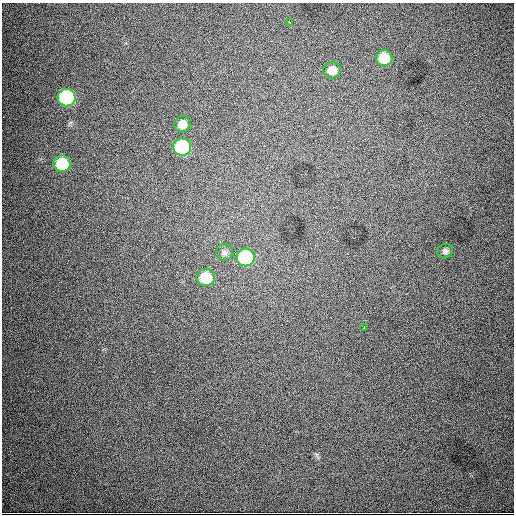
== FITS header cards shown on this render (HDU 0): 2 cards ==
NAXIS1  =                  512
NAXIS2  =                  512

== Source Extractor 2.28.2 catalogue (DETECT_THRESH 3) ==
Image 512 x 512 px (HDU 0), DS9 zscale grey, 1 PNG px = 1 image px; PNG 516 x 516 px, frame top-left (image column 1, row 512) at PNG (2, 3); each listed source drawn as its Kron ellipse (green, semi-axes under 4 px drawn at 4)
Background 3220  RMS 53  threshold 159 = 3 sigma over >= 5 px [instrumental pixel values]
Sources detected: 12; all 12 listed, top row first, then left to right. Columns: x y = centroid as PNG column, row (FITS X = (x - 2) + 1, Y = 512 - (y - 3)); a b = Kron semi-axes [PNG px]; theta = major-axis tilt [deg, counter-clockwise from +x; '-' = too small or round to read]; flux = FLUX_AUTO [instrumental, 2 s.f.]
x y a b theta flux
289 22 3 2 - 7900
384 58 8 8 - 110000
332 70 9 8 - 38000
66 98 9 8 - 610000
182 124 8 8 - 37000
182 147 9 8 - 380000
62 164 8 8 - 170000
445 251 8 7 - 12000
224 252 8 8 - 13000
245 257 9 9 - 360000
206 277 9 8 - 130000
364 327 3 2 - 5300